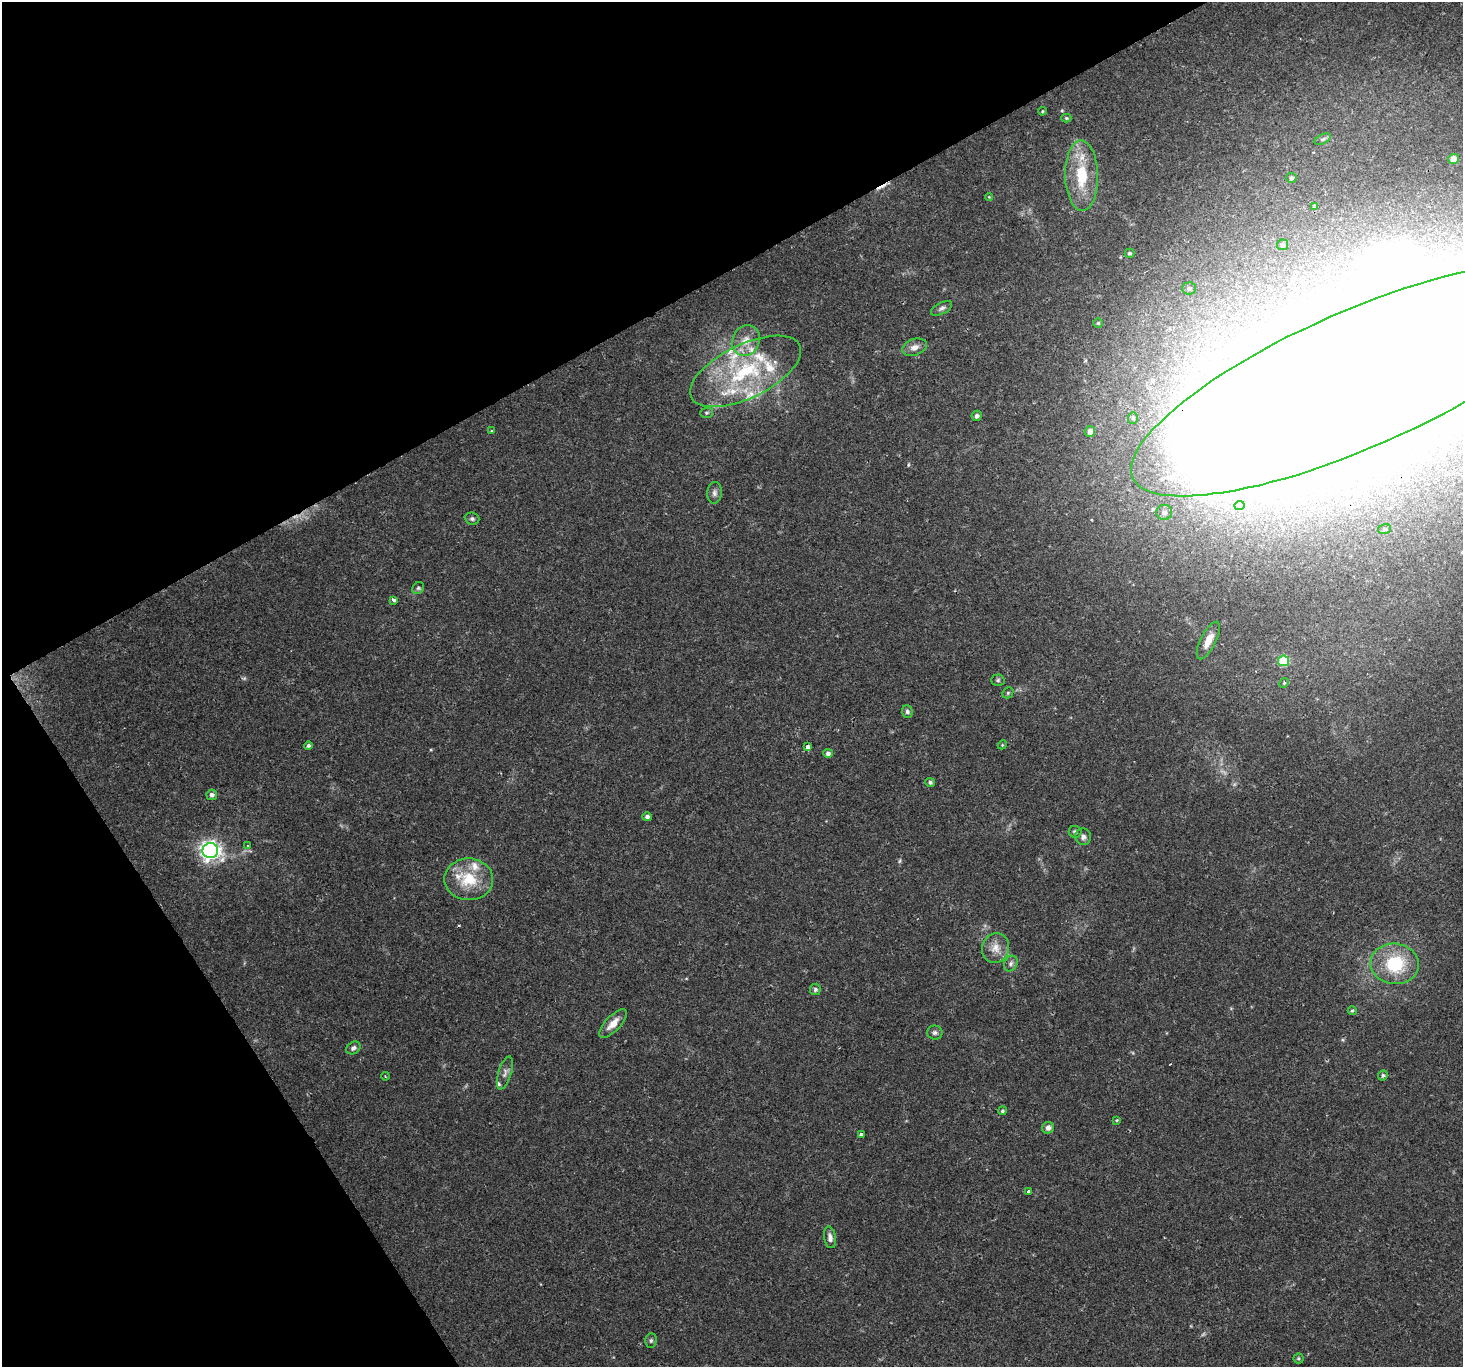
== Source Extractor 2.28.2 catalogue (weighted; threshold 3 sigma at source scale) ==
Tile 5 of 4 x 4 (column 1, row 2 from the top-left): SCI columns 5-1465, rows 2921-4285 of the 6101 x 5900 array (HDU 1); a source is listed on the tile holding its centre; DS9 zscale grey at full resolution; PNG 1465 x 1369 px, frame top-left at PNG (2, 2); each listed source drawn as its Kron ellipse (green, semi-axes under 4 px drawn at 4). Shown black and unused: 29% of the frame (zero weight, under 2 of 3 exposures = <1% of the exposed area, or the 3 px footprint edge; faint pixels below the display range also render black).
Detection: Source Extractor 2.28.2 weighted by HDU 2 'WHT'; one run over the whole footprint, this tile lists its part. Background 0.0506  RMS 0.0037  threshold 0.0166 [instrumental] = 3 sigma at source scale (4.5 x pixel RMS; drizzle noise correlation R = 1.50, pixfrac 1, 0.0396/0.0396 arcsec/px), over >= 5 px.
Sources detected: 86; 4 too faint to see at this stretch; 3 inside a brighter object's white glare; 3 cosmic-ray / hot-pixel residue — neither listed nor drawn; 10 inside a brighter listed object's ellipse — not listed separately; the other 66 listed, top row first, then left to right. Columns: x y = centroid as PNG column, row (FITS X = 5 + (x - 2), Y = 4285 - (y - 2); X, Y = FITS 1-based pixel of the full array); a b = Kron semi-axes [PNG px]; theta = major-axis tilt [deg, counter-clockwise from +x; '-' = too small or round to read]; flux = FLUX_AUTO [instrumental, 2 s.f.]
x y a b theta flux
1042 111 4 3 - 0.41
1066 118 5 4 - 0.46
1323 139 9 4 26 0.84
1453 159 5 5 - 4.3
1082 176 35 16 -89 17
1291 178 5 5 - 0.66
989 197 4 4 - 0.33
1314 206 3 3 - 0.57
1282 245 5 5 - 0.86
1129 253 5 4 - 0.69
1189 288 7 6 - 0.98
942 308 11 5 27 1.2
1098 323 5 5 - 0.51
746 340 16 13 64 5.6
914 347 13 8 20 2.2
746 371 60 26 26 42
1358 379 246 68 24 4100
706 413 6 5 - 0.61
977 416 5 5 - 1.1
1133 418 6 5 - 0.67
491 431 3 3 - 0.36
1090 431 5 5 - 2.1
714 493 11 7 84 1.4
1239 505 5 4 - 1.6
1164 512 8 7 - 1.8
472 519 7 6 - 0.87
1385 529 6 5 - 0.66
418 588 6 5 - 0.79
394 600 4 3 - 1.5
1208 640 20 7 63 4.4
1283 661 5 5 - 17
998 680 7 5 2 0.69
1284 683 5 4 - 0.55
1008 693 6 5 - 0.55
907 711 6 5 - 0.88
308 745 4 4 - 0.9
1002 745 5 3 - 0.33
808 747 4 4 - 7.3
828 753 4 4 - 1.3
930 782 5 4 - 0.74
212 795 5 5 - 1.2
647 817 5 4 - 0.98
1075 832 6 6 - 0.97
1083 837 8 8 - 1.3
248 845 3 3 - 0.52
210 851 8 7 - 170
469 879 24 21 -3 13
996 948 15 13 75 4.5
1011 963 8 6 60 1.2
1395 964 24 20 -7 21
815 989 6 5 - 0.81
1352 1011 4 4 - 0.54
613 1024 18 7 46 3.8
935 1033 8 7 - 1.1
353 1048 8 6 34 1.2
505 1073 17 6 73 1.8
1383 1075 5 4 - 0.8
385 1076 4 3 - 0.31
1002 1111 4 4 - 0.59
1117 1120 4 3 - 0.38
1048 1128 6 5 - 1.8
861 1134 4 3 - 0.89
1028 1192 4 3 - 1.5
830 1237 11 6 -81 1.7
651 1341 7 5 88 0.73
1298 1358 5 5 - 0.56
Overlapping masked pixels (flux is a lower limit): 1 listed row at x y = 1358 379
Isophote crosses this tile's border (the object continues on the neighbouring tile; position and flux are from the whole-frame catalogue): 1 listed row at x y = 1358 379